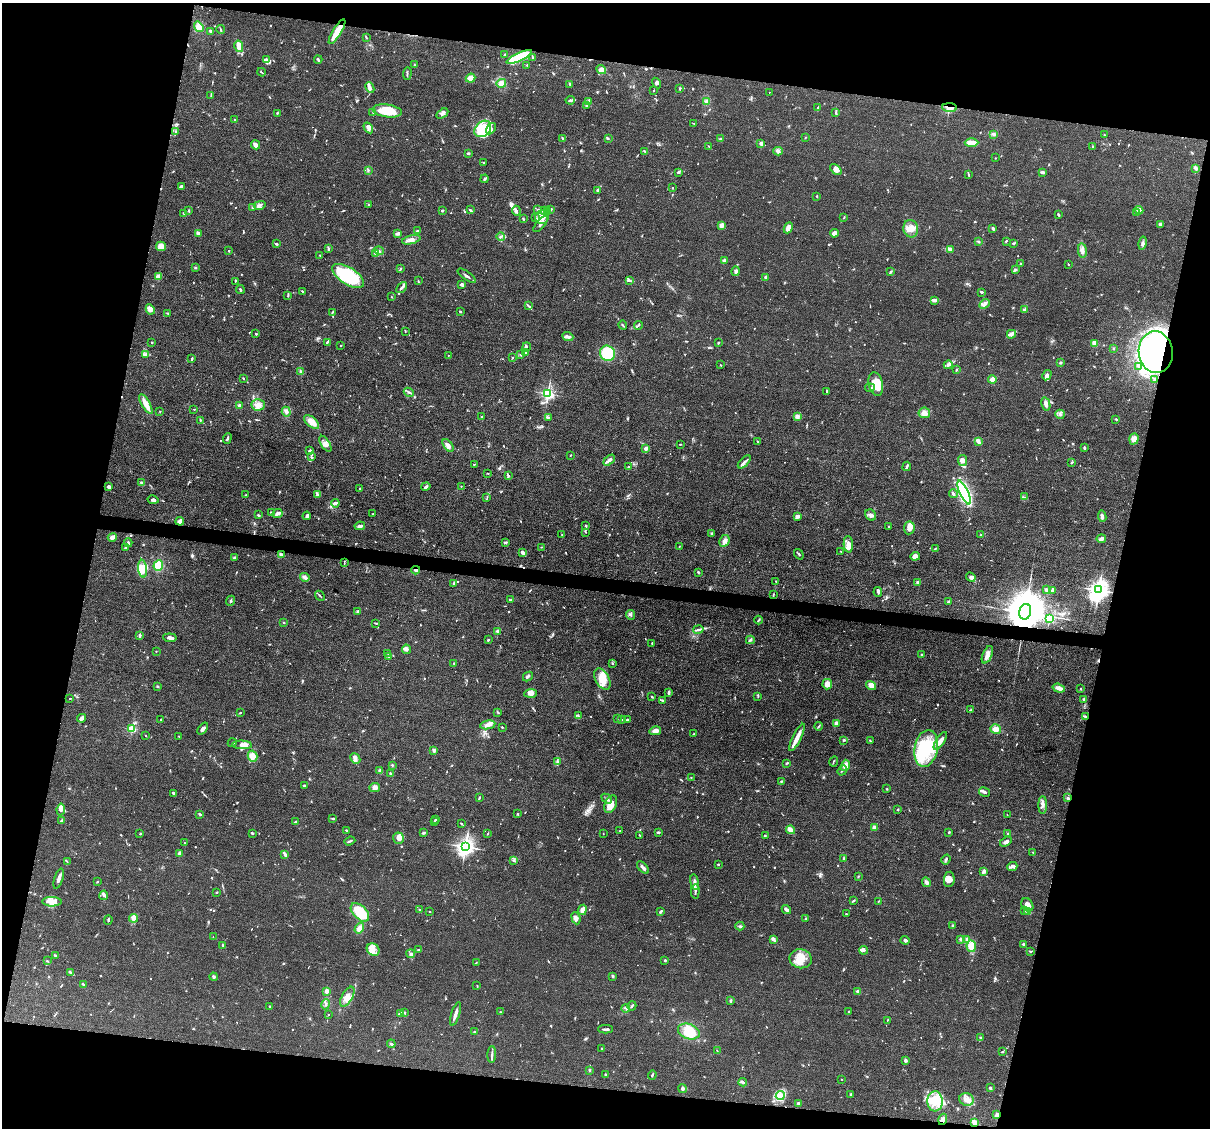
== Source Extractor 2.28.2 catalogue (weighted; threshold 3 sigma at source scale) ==
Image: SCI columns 1-4829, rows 233-4734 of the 4830 x 4851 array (HDU 1 of 3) = the unmasked area's bounding box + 8 px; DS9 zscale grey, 4 x 4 block average (1 PNG px = mean of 4 x 4 image px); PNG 1212 x 1130 px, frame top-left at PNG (2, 3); each listed source drawn as its Kron ellipse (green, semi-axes under 4 px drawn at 4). Shown black and unused: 25% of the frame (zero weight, under 3 of 4 exposures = <1% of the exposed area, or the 3 px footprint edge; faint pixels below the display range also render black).
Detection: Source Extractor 2.28.2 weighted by HDU 2 'WHT'. Background 0.067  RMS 0.0061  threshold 0.0275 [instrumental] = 3 sigma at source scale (4.5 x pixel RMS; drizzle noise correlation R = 1.50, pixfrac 1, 0.05/0.05 arcsec/px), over >= 5 px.
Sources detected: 1015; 3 too faint to see at this stretch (4 x 4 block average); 10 inside a brighter object's white glare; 8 cosmic-ray / hot-pixel residue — neither listed nor drawn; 33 coinciding with a brighter row at this scale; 74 inside a brighter listed object's ellipse — not listed separately; of the other 887, all 500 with FLUX_AUTO >= 2.16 (the completeness limit of this list) listed and drawn (387 fainter detections not listed), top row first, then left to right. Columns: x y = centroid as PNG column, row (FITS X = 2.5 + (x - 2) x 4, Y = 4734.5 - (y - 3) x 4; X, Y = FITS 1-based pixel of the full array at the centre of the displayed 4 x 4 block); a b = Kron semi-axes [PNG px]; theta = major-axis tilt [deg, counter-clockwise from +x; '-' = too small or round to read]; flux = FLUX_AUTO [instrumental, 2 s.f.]
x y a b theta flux
199 27 6 4 -54 28
221 29 4 2 - 3.5
211 31 3 2 - 6.3
337 32 14 3 58 100
366 37 4 2 - 3.2
239 46 5 3 - 32
504 55 4 2 - 6.2
519 57 14 4 24 160
532 57 3 2 - 3.2
266 60 4 3 - 8.9
318 60 4 2 - 6.5
414 65 3 2 - 2.8
527 65 2 2 - 2.6
601 70 5 4 - 34
261 72 4 2 - 4.1
407 73 6 2 87 4.4
471 78 5 4 - 29
501 83 5 4 - 26
657 83 5 3 - 7.3
570 84 2 2 - 2.5
370 88 5 3 - 10
680 88 2 2 - 2.6
653 91 2 2 - 2.2
769 92 2 2 - 2.2
211 95 4 2 - 2.9
570 100 4 2 - 7.3
706 101 2 2 - 2.3
588 102 3 2 - 6
586 105 3 2 - 3.7
818 107 2 2 - 2.5
950 108 7 4 -3 21
387 111 15 6 -8 110
373 112 2 2 - 3.2
277 113 3 2 - 4.1
442 113 6 3 31 10
836 113 3 2 - 3.1
235 120 3 2 - 2.2
694 123 2 2 - 2.3
368 128 6 3 -56 11
483 129 9 7 43 57
491 129 6 3 55 13
176 131 4 2 - 5.1
994 134 3 3 - 6.5
1104 135 2 2 - 2.2
562 138 3 2 - 3
608 138 4 2 - 3.7
805 138 2 2 - 2.9
720 139 3 2 - 3
761 143 2 2 - 19
972 143 7 3 2 34
255 145 5 4 - 14
709 146 3 2 - 2.8
1093 147 3 2 - 4.4
645 151 3 2 - 3.8
778 151 5 3 - 9.4
468 153 3 2 - 9.1
995 158 2 2 - 2.4
483 163 2 2 - 5.3
1195 168 3 2 - 14
836 169 7 4 -41 20
368 170 4 2 - 3.5
678 172 3 2 - 5.8
1042 172 3 2 - 12
969 175 2 2 - 3.3
484 179 4 2 - 4.4
182 186 4 3 - 11
673 188 2 2 - 4.1
598 190 3 2 - 5.3
817 197 3 2 - 2.5
260 205 6 3 14 12
369 205 3 2 - 3.2
252 208 2 2 - 3.9
538 209 2 2 - 3.2
551 209 3 2 - 5.7
189 210 3 2 - 2.7
442 210 3 2 - 4.9
470 210 4 2 - 6.3
1139 210 4 3 - 9
516 211 5 2 - 7.8
545 211 2 2 - 4.1
548 211 3 2 - 5.5
184 213 2 2 - 3.6
1137 213 2 2 - 3.8
1058 215 3 2 - 3.6
535 217 2 2 - 2.2
542 217 7 6 - 28
844 217 3 2 - 2.5
523 218 3 2 - 3
541 224 10 2 50 10
1160 224 3 3 - 11
722 225 3 3 - 16
788 228 6 3 64 27
993 228 3 2 - 5.6
911 229 9 7 -78 32
417 231 4 2 - 3.5
198 233 4 3 - 13
398 233 4 2 - 12
834 233 4 3 - 21
501 236 4 2 - 4.5
411 240 9 3 15 18
978 241 3 2 - 2.3
1006 241 2 2 - 5.3
1013 243 3 2 - 4.2
1143 243 6 3 77 10
276 244 3 2 - 7.6
161 246 5 4 - 36
328 249 3 2 - 5.8
951 249 3 2 - 24
1082 250 7 3 -83 14
229 251 2 2 - 2.5
379 251 5 2 - 5.9
375 254 3 2 - 3.7
320 255 2 2 - 3
725 260 4 3 - 7.7
1020 263 2 2 - 5.8
1068 264 2 2 - 2.9
195 268 2 2 - 3
400 268 2 2 - 2.4
1015 270 4 2 - 4.3
736 271 5 3 - 8.3
890 271 3 2 - 2.9
158 276 4 3 - 16
348 276 18 8 -31 250
467 276 11 2 -35 8.6
766 277 3 2 - 11
629 280 3 2 - 5.5
235 281 2 2 - 2.6
418 281 3 2 - 3
462 285 3 2 - 13
402 288 6 2 48 8.4
240 290 4 2 - 5.2
303 291 3 2 - 4.2
981 292 3 2 - 9.4
288 296 3 2 - 2.2
392 297 2 2 - 2.2
934 300 4 2 - 15
985 304 5 3 - 8.7
528 306 3 2 - 4.4
150 309 5 4 - 23
1024 310 3 2 - 4.4
460 311 3 2 - 4.8
332 312 2 2 - 2.8
168 313 3 2 - 3.6
623 325 4 2 - 3.9
638 325 4 2 - 3.8
405 331 3 2 - 2.6
256 334 2 2 - 11
1011 334 4 3 - 9.5
568 336 6 3 -22 13
151 342 2 2 - 2.3
327 342 3 2 - 4.6
718 343 3 2 - 4
1095 343 4 3 - 24
341 345 2 2 - 2.2
527 347 4 2 - 4.2
1114 348 3 2 - 2.6
1156 352 21 17 -83 820
525 353 2 2 - 9.3
607 353 8 7 - 120
146 354 4 3 - 7.1
448 355 2 2 - 2.2
521 355 3 2 - 4.1
513 357 2 2 - 2.5
192 358 3 2 - 5.6
1060 363 2 2 - 5.6
720 365 3 2 - 2.3
948 365 4 3 - 8.2
1139 366 3 2 - 5.2
956 370 3 2 - 4.5
300 371 3 2 - 2.6
1047 375 5 4 - 11
243 378 2 2 - 2.3
992 379 4 3 - 16
1155 379 3 2 - 4
876 384 12 7 -76 60
870 388 5 2 - 4.1
826 391 3 2 - 3.3
409 392 5 2 - 5.2
548 394 2 2 - 820
146 404 11 4 -60 32
1046 404 7 3 -77 14
239 405 3 2 - 8.3
258 405 6 6 - 23
194 409 2 2 - 2.7
160 411 2 2 - 2.2
286 412 5 3 - 9.6
924 413 6 5 - 18
1060 414 5 4 - 9.2
482 416 2 2 - 2.5
797 416 4 3 - 8.5
548 417 2 2 - 3.2
1116 419 3 2 - 2.8
200 420 3 2 - 3.5
312 422 9 4 -40 31
227 438 5 2 - 6
1134 439 6 4 71 23
978 441 4 2 - 22
758 442 3 2 - 2.4
325 444 9 2 -58 12
680 444 3 2 - 2.3
448 445 7 3 -52 14
646 448 2 2 - 26
1084 448 3 2 - 5.8
310 450 2 2 - 12
570 455 2 2 - 2.7
311 457 3 2 - 5.3
609 460 6 3 42 17
962 460 5 4 - 17
744 462 8 2 46 9.1
1072 462 3 2 - 4.5
474 464 2 2 - 2.6
907 466 5 2 - 8.6
629 467 2 2 - 2.8
488 473 2 2 - 8.4
508 476 3 2 - 5.7
141 483 3 2 - 7.7
426 486 5 2 - 5.7
461 486 2 2 - 2.2
109 487 2 2 - 16
360 489 2 2 - 6.5
964 493 13 3 -65 760
317 494 4 2 - 4.3
953 494 4 2 - 8
246 495 2 2 - 3.2
487 497 2 2 - 2.8
1024 497 3 2 - 3.5
153 500 6 4 -12 11
335 503 4 2 - 12
271 513 3 2 - 2.8
278 513 5 3 - 10
373 514 2 2 - 2.3
258 515 3 2 - 3.8
871 515 6 5 - 13
307 516 4 3 - 7.7
797 516 3 2 - 22
1102 516 6 3 -83 11
180 521 4 3 - 25
360 526 5 3 - 11
586 526 2 2 - 10
889 526 2 2 - 4.7
909 528 6 5 - 22
585 532 2 2 - 2.3
711 533 3 2 - 4.3
562 535 2 2 - 2.7
981 535 2 2 - 2.2
112 537 4 3 - 16
1101 539 5 3 - 12
724 541 6 4 62 15
505 542 4 2 - 6
128 543 4 2 - 6.1
848 544 8 4 -86 25
679 546 3 2 - 2.5
125 547 3 2 - 4.7
541 547 3 2 - 2.2
935 548 4 2 - 3.5
841 551 2 2 - 2.3
523 552 3 3 - 8
799 554 5 2 - 4.5
281 555 4 3 - 10
915 556 5 4 - 22
234 557 3 2 - 3.7
344 563 3 2 - 3.2
158 566 5 4 - 62
143 569 9 4 -84 52
416 570 4 2 - 7.5
698 572 3 2 - 3.7
305 577 5 3 - 13
971 577 5 4 - 9.8
776 581 2 2 - 2.4
917 582 4 2 - 7.6
454 583 3 2 - 8.7
1046 590 3 2 - 6.2
1053 590 4 3 - 11
1099 590 3 3 - 2700
878 592 5 2 - 7.1
773 594 3 2 - 3.1
320 596 5 2 - 4.1
511 600 3 2 - 4
231 601 5 2 - 4.9
948 602 3 2 - 6.7
358 611 3 2 - 5.1
1025 612 8 5 74 22000
631 615 5 2 - 5.9
1049 618 2 2 - 230
758 620 4 2 - 3.9
284 622 2 2 - 2.5
376 623 2 2 - 2.9
698 629 5 2 - 7.5
497 631 2 2 - 12
140 635 4 2 - 15
170 638 7 3 -7 13
488 640 2 2 - 5.8
750 640 4 2 - 5.3
652 643 3 2 - 3.2
406 649 5 4 - 12
156 651 2 2 - 2.2
388 653 4 2 - 2.8
922 655 2 2 - 3.7
987 655 9 4 66 20
389 656 3 2 - 8.3
454 663 2 2 - 3
612 663 2 2 - 2.4
528 677 5 2 - 5.9
602 679 11 6 -62 61
827 684 5 5 - 26
871 685 5 3 - 20
157 686 2 2 - 2.6
1059 688 6 3 -17 23
1081 689 2 2 - 3.4
669 692 4 2 - 9.4
531 693 6 4 4 22
651 696 3 2 - 2.5
758 696 3 2 - 3.6
70 698 2 2 - 2.8
1084 699 2 2 - 21
662 700 3 2 - 6.8
970 710 3 2 - 4
498 712 3 2 - 3.7
240 713 3 2 - 2.9
578 716 3 2 - 3.8
1085 716 2 2 - 5.6
81 718 4 2 - 17
617 719 2 2 - 2.4
622 719 3 2 - 3.1
161 720 2 2 - 2.5
628 720 2 2 - 2.2
837 724 4 3 - 13
488 725 8 4 10 17
819 726 4 2 - 4.2
502 727 2 2 - 4.2
132 729 2 2 - 290
203 729 7 3 51 11
996 729 5 5 - 25
655 731 6 4 14 18
694 734 2 2 - 3.4
146 735 2 2 - 2.9
179 736 3 2 - 2.4
797 737 15 3 64 38
844 740 3 2 - 4
870 741 2 2 - 2.6
940 741 10 3 58 27
232 743 4 2 - 4.7
242 745 10 4 -3 18
926 748 19 11 79 160
434 750 4 3 - 8.1
252 756 5 5 - 35
355 758 5 4 - 14
834 761 5 2 - 4
557 762 2 2 - 2.9
787 763 3 2 - 4.4
392 765 2 2 - 4.2
845 765 6 3 75 25
380 770 2 2 - 3.1
842 770 5 2 - 5.6
390 774 3 2 - 4
691 778 2 2 - 2.2
781 781 3 2 - 3.2
304 786 3 3 - 3.8
374 788 5 4 - 11
887 789 2 2 - 2.6
984 792 6 2 -30 10
174 793 4 2 - 7.5
479 797 3 2 - 2.7
1068 798 3 2 - 6.1
607 799 6 2 -43 6.7
611 804 9 6 68 36
1043 805 9 3 90 13
61 809 6 4 81 13
898 809 2 2 - 3.2
200 814 4 2 - 4.2
518 814 3 2 - 3.8
1007 815 2 2 - 2.9
333 818 3 2 - 3
435 820 3 2 - 2.5
61 821 3 2 - 4.5
296 821 2 2 - 2.4
434 822 3 2 - 2.4
461 824 3 2 - 4.6
874 827 3 3 - 8.9
346 830 2 2 - 4.6
790 830 4 3 - 21
620 831 2 2 - 2.5
658 832 4 2 - 3.1
949 832 2 2 - 8.9
252 833 2 2 - 6.3
423 833 3 3 - 4.7
140 834 3 2 - 2.6
488 834 3 2 - 2.4
603 834 2 2 - 2.3
1008 834 2 2 - 3.7
640 835 3 2 - 3.2
765 836 3 3 - 3.7
399 838 6 5 - 18
350 841 6 2 20 5.4
1006 841 6 3 35 12
184 843 2 2 - 2.5
465 847 3 3 - 1900
1033 852 2 2 - 2.2
180 853 4 3 - 19
285 854 4 2 - 11
844 858 2 2 - 7.4
946 860 5 2 - 5.4
513 861 4 2 - 3.9
67 862 3 2 - 3.6
718 864 2 2 - 4
1012 866 5 3 - 12
643 867 7 3 -48 11
984 871 4 3 - 9.5
858 877 3 2 - 2.5
59 879 10 3 72 16
949 879 8 5 83 23
97 882 2 2 - 2.2
694 882 8 3 -82 15
926 882 5 3 - 11
695 891 7 2 88 9.5
217 892 2 2 - 4.2
104 895 5 3 - 6.9
853 901 4 2 - 4.6
878 901 3 2 - 2.6
52 902 9 4 0 30
1027 905 7 5 -60 25
786 909 5 3 - 9.2
419 910 3 2 - 6.3
582 910 5 3 - 24
1025 910 3 2 - 2.2
360 912 11 6 -45 150
430 912 2 2 - 3.2
660 912 3 2 - 6.2
1027 912 3 2 - 2.5
846 914 2 2 - 3.5
133 918 4 3 - 9.8
576 918 6 3 -68 20
806 919 2 2 - 6
108 920 5 2 - 3.8
740 926 4 2 - 4.7
952 926 4 2 - 5.3
359 928 5 3 - 20
213 937 2 2 - 2.3
961 939 4 4 - 6.8
967 939 3 3 - 5.8
774 940 4 2 - 6.1
905 940 4 3 - 9.9
1023 944 3 2 - 4
223 945 2 2 - 3.2
971 946 6 4 -85 40
373 950 7 5 -36 22
419 950 3 2 - 3
864 950 4 2 - 7.5
1031 951 3 2 - 4.6
411 954 4 3 - 6.6
55 955 3 2 - 4.6
801 959 11 9 -9 54
665 960 2 2 - 5
47 961 2 2 - 2.8
476 963 3 2 - 2.7
71 973 3 2 - 3.4
613 976 3 2 - 5
214 977 4 3 - 5.8
83 984 3 2 - 3.1
477 986 3 2 - 2.6
327 991 4 3 - 11
858 991 3 3 - 9.5
347 997 11 5 60 31
731 1000 3 2 - 4.1
326 1004 5 2 - 5.3
270 1006 2 2 - 2.5
632 1006 5 2 - 6.9
626 1008 4 2 - 4.8
849 1011 2 2 - 6.6
500 1012 3 2 - 2.9
405 1013 3 2 - 3
400 1014 4 3 - 13
455 1014 12 2 72 19
328 1015 2 2 - 2.6
887 1020 2 2 - 2.4
605 1029 7 2 0 8.4
689 1031 11 7 -20 76
475 1032 2 2 - 24
981 1038 2 2 - 3.3
391 1044 4 2 - 5.1
602 1049 2 2 - 2.2
717 1051 3 2 - 3.5
1003 1051 2 2 - 2.2
492 1054 8 2 88 9.1
905 1061 4 2 - 4.3
589 1070 3 2 - 4.1
605 1074 3 2 - 3
652 1075 5 2 - 5.7
841 1079 2 2 - 2.4
743 1082 4 2 - 6.8
682 1088 4 3 - 8
990 1088 3 2 - 4
851 1094 2 2 - 4.7
780 1096 5 4 - 19
967 1099 7 6 - 24
935 1101 10 7 -88 52
798 1103 3 2 - 4.5
997 1115 3 2 - 10
943 1119 6 3 73 14
974 1122 3 2 - 19
Overlapping masked pixels (flux is a lower limit): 8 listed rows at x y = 337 32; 950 108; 1156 352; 416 570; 1025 612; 1068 798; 997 1115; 943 1119
Diffuse or blended objects may show on this block-average render without a row.